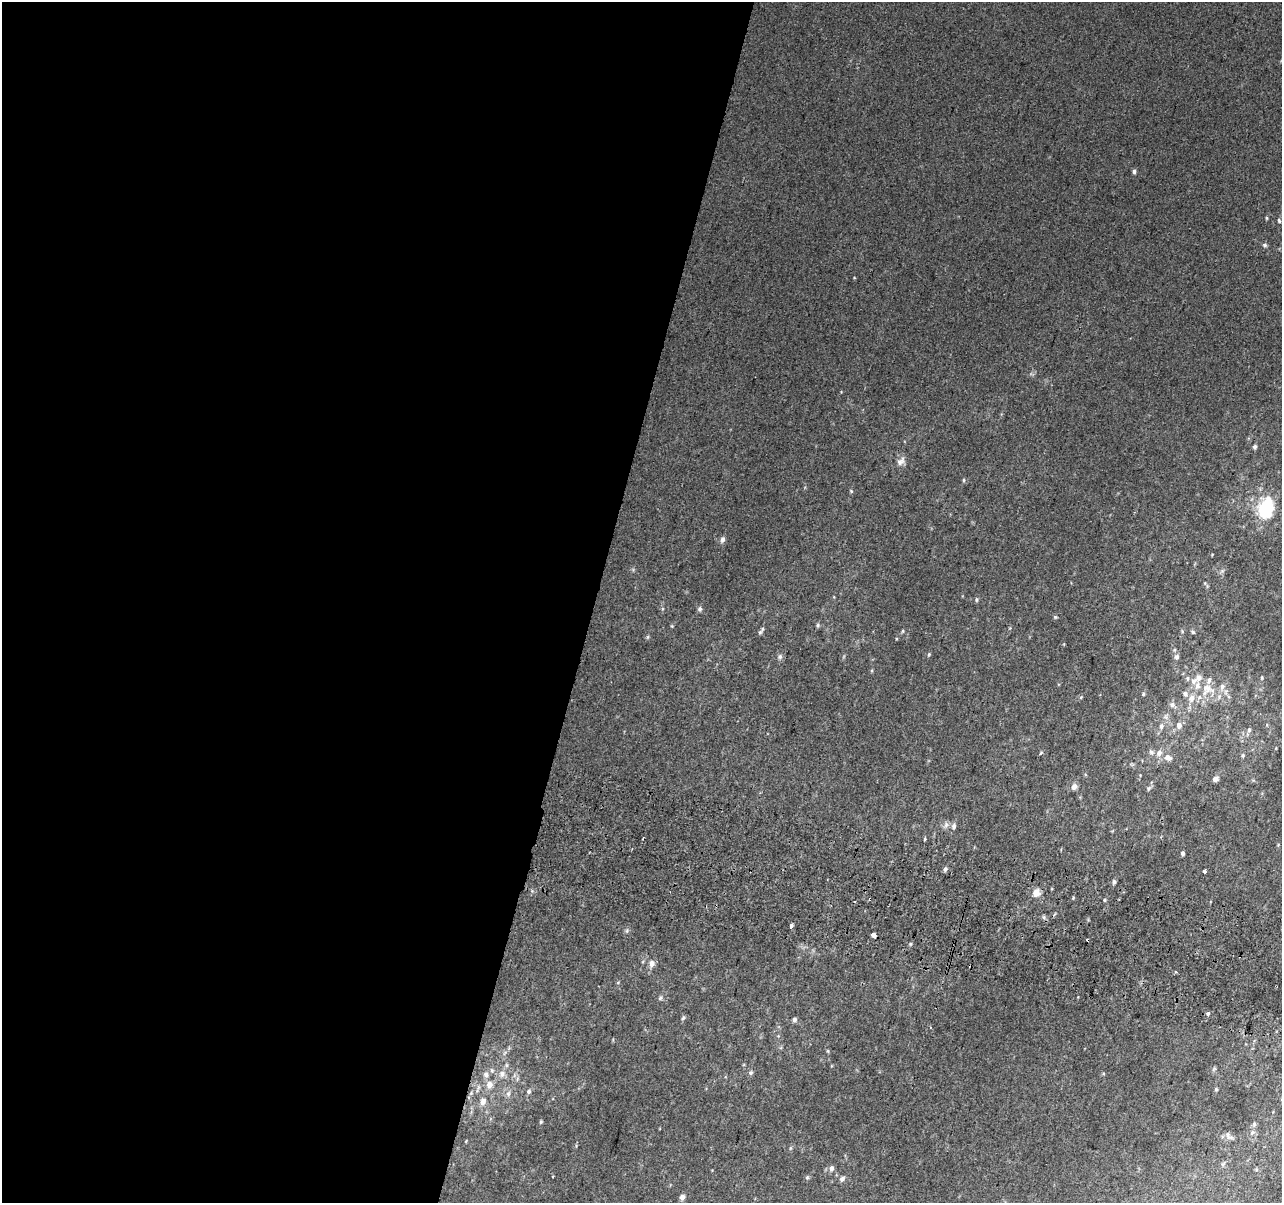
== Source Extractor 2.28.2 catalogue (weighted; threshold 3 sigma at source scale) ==
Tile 5 of 4 x 4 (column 1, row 2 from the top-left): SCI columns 21-1300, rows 2730-3930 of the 5152 x 5395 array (HDU 1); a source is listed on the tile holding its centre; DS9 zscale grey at full resolution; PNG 1284 x 1205 px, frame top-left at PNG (2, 2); no overlay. Shown black and unused: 46% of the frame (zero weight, under 2 of 3 exposures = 2% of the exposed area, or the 3 px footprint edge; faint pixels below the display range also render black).
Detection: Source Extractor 2.28.2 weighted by HDU 2 'WHT'; one run over the whole footprint, this tile lists its part. Background 0.0203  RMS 0.0065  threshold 0.0293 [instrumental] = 3 sigma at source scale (4.5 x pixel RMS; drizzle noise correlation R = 1.50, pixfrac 1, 0.0396/0.0396 arcsec/px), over >= 5 px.
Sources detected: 89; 3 cosmic-ray / hot-pixel residue — not listed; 9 inside a brighter listed object's ellipse — not listed separately; the other 77 listed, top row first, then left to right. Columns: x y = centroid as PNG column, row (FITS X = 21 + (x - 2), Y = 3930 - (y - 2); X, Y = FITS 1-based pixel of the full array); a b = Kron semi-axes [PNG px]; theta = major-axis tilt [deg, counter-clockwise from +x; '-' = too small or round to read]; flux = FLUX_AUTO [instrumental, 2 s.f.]
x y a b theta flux
1134 171 5 4 - 1.7
1266 218 5 3 - 0.66
1279 221 6 4 -72 1.1
1265 245 6 5 - 1.1
1255 447 5 4 - 1.6
901 461 14 8 50 3.6
964 480 5 3 - 0.74
851 491 6 3 -46 0.66
1263 509 21 11 85 20
722 539 8 6 76 2
1205 583 5 4 - 0.7
976 599 7 3 -90 0.9
700 609 6 6 - 1.5
1055 617 5 5 - 0.77
818 625 5 5 - 1
903 631 6 3 70 0.73
760 632 9 5 39 1.1
1193 632 5 5 - 0.96
648 637 6 4 88 0.82
929 654 5 4 - 0.74
780 656 7 5 75 1.6
1177 657 7 6 - 2
1262 678 7 3 82 0.84
1194 681 9 7 23 3.5
1207 688 21 14 61 14
1143 694 5 4 - 0.85
1185 694 7 6 - 2.3
1081 697 5 3 - 0.59
1172 705 8 7 - 2.2
1179 725 10 8 -86 3.3
1161 726 8 6 72 2.3
1249 730 7 5 87 1.6
1151 752 8 6 -70 1.6
1041 753 6 3 45 0.77
1243 755 6 4 84 1.1
1168 757 10 7 -24 3.9
1215 779 5 5 - 3.9
1074 787 8 6 71 3.1
1149 788 7 5 50 1.2
946 825 8 6 69 2
954 826 7 5 75 1.9
925 839 3 3 - 0.77
1183 853 5 4 - 1.4
945 869 5 4 - 1.6
1204 871 4 3 - 5
1114 882 6 4 -78 1.3
1036 893 10 8 67 4.7
1073 898 5 3 - 0.68
1104 900 5 3 - 0.69
791 926 5 3 - 1.5
627 931 6 4 89 1
874 935 4 3 - 11
652 963 9 7 77 3.1
618 982 5 3 - 0.55
660 998 6 5 - 1.2
1208 1013 4 3 - 3.2
683 1018 6 4 70 1.2
794 1020 5 5 - 2.2
828 1051 5 3 - 0.64
1214 1069 7 4 37 0.82
492 1070 7 5 -69 1.4
751 1073 6 6 - 1.4
502 1074 10 9 - 3.7
486 1075 8 7 - 2.6
489 1085 7 7 - 4.7
1216 1089 5 4 - 0.89
529 1091 6 5 - 1.6
508 1094 8 6 77 2.2
483 1102 8 6 70 3.5
541 1122 5 4 - 0.76
1254 1124 5 5 - 1
1229 1136 13 5 -37 2
1223 1164 6 4 19 0.91
831 1168 7 5 80 2.6
807 1178 6 5 - 1
842 1179 7 5 47 2.1
682 1197 7 6 - 2.5
Unlisted compact peaks at least as high as the median listed source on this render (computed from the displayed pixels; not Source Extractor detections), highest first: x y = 910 944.